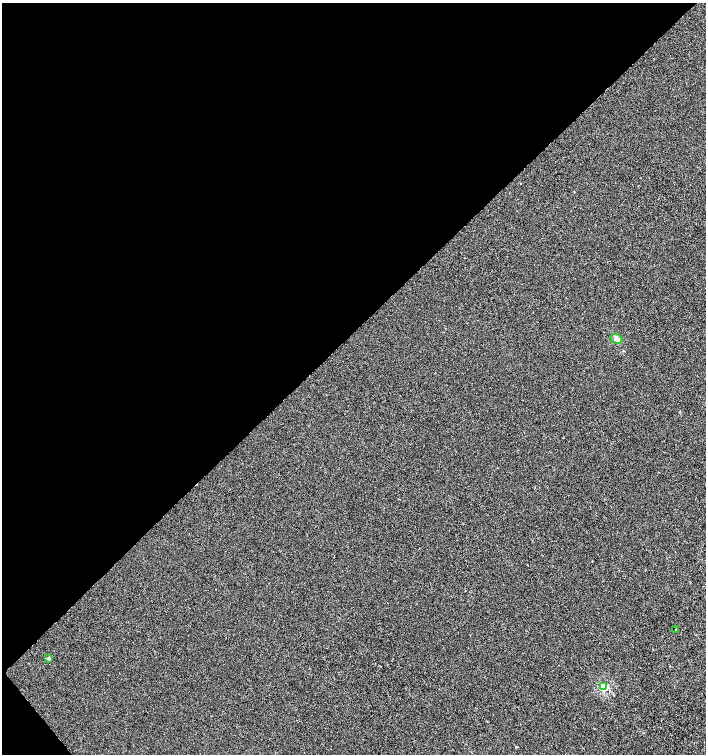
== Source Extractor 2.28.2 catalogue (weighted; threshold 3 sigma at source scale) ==
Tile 5 of 4 x 4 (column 1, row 2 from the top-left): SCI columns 213-1619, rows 3008-4510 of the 5987 x 6019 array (HDU 1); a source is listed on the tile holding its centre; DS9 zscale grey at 2 x 2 block average (1 PNG px = mean of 2 x 2 image px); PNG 708 x 756 px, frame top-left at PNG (2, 3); each listed source drawn as its Kron ellipse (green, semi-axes under 4 px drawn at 4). Shown black and unused: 45% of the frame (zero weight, under 2 of 3 exposures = <1% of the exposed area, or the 3 px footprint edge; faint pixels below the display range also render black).
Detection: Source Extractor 2.28.2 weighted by HDU 2 'WHT'; one run over the whole footprint, this tile lists its part. Background -8.51e-04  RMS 0.0041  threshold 0.0186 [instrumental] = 3 sigma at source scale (4.5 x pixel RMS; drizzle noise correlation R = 1.50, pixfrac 1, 0.0396/0.0396 arcsec/px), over >= 5 px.
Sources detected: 4; all 4 listed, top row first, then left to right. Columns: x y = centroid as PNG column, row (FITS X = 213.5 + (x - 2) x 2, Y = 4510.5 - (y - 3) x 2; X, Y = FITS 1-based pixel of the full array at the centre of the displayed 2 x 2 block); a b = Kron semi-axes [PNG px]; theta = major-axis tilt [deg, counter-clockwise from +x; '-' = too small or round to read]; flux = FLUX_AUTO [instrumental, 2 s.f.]
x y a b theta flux
616 339 6 4 -28 4.3
676 629 2 2 - 1.2
49 659 3 2 - 3
604 687 3 3 - 60